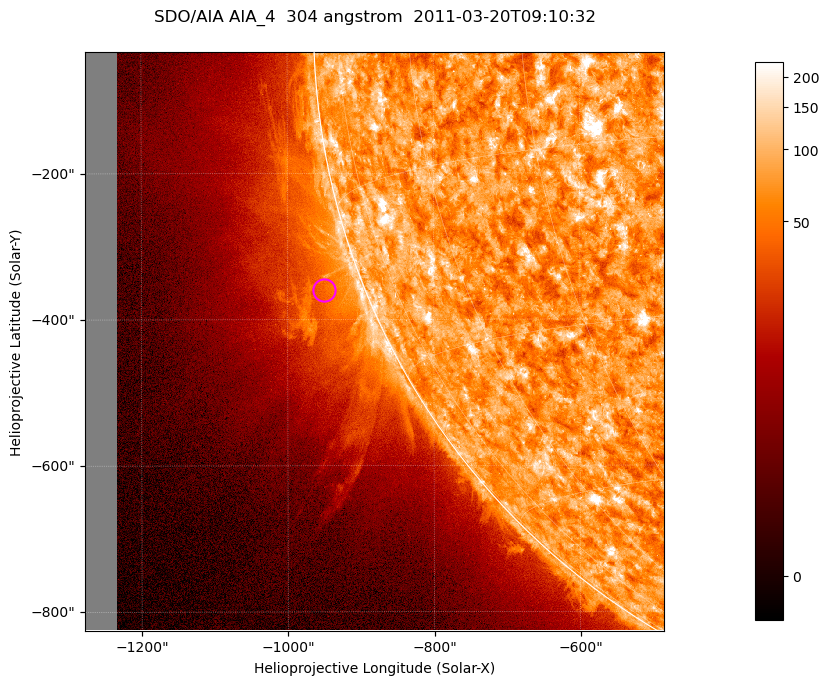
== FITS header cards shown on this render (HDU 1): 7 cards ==
TELESCOP= 'SDO/AIA '           / For AIA: SDO/AIA
INSTRUME= 'AIA_4   '           / For AIA: AIA_ATA1, AIA_ATA2, AIA_ATA3 or AIA_AT
WAVELNTH=                  304 / [angstrom] Wavelength
WAVEUNIT= 'angstrom'           / Wavelength unit: angstrom
DATE-OBS= '2011-03-20T09:10:32.123' / [ISO] Date when observation started; ISO 8
CTYPE1  = 'HPLN-TAN'           / CTYPE1; Typically HPLN
CTYPE2  = 'HPLT-TAN'           / CTYPE2; Typically HPLT

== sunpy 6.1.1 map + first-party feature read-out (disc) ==
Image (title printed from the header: SDO/AIA AIA_4  304 angstrom  2011-03-20T09:10:32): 1320 x 1320 px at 0.6 arcsec/px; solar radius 964 arcsec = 1605 px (partial field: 9.1% of the solar disc is inside the frame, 42% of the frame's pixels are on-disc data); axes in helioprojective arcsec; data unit not stated in the header (colour bar unlabelled)
Orientation: roll -0.132 deg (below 1 deg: not rotated)
Missing data: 5.5% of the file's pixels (0.0% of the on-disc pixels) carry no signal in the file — blank (NaN) pixels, whole columns, Tx -1278..-1232 arcsec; drawn neutral grey and excluded from every search
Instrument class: DISC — disc imager (sunpy class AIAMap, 304 A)
Bright regions (active regions / flare kernels): reference = the on-disc median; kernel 11 px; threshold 5 sigma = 116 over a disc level ~73.2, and >= 1.15x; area >= 1742 px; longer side >= 16 px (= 9.6 arcsec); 0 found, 0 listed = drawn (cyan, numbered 1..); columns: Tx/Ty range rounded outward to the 2 arcsec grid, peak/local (2 s.f.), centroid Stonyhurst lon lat
Off-limb structures (1.02-1.3 R_sun): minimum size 400 px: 9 found; the strongest spans PA ~100..120 deg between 1.02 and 1.15 R_sun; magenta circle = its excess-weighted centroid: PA ~110 deg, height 1.06 R_sun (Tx ~-950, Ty ~-360 arcsec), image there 1.9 x the reference